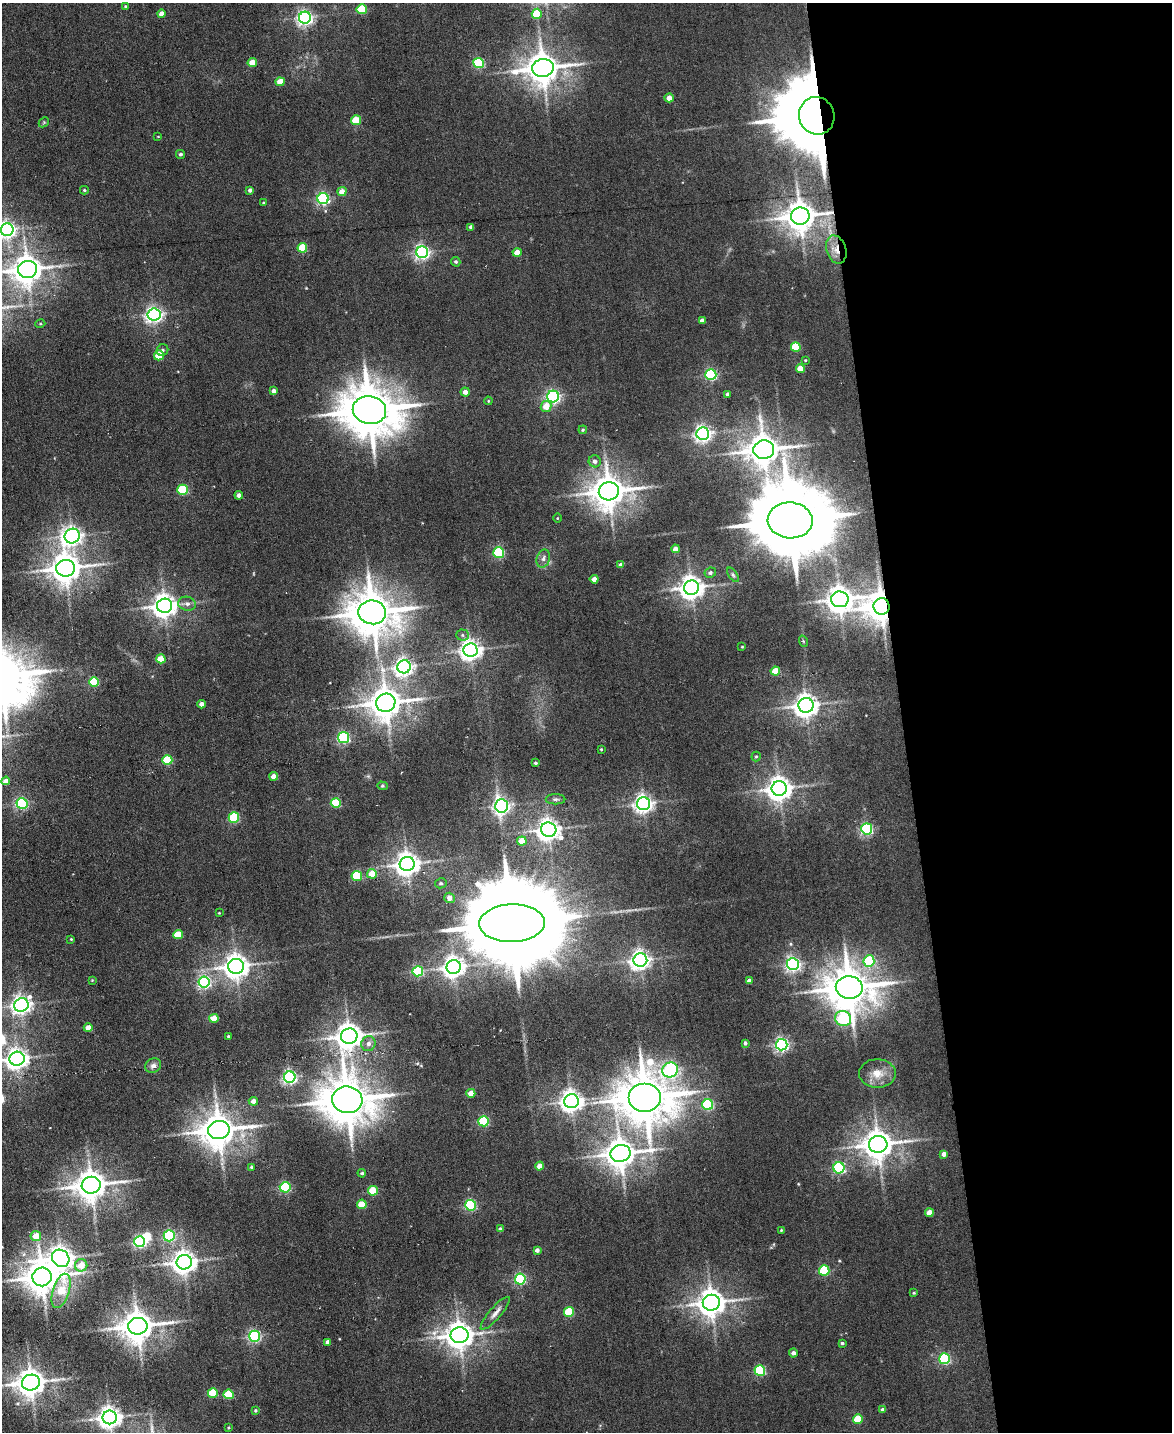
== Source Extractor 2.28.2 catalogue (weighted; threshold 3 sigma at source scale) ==
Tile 8 of 4 x 3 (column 4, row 2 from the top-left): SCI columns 3512-4681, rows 1668-3097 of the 4681 x 4658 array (HDU 1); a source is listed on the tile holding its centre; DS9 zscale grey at full resolution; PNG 1174 x 1434 px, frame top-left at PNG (2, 3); each listed source drawn as its Kron ellipse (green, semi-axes under 4 px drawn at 4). Shown black and unused: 23% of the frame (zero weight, under 3 of 6 exposures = <1% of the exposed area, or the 3 px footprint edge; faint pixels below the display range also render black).
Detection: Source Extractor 2.28.2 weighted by HDU 2 'WHT'; one run over the whole footprint, this tile lists its part. Background 0.00663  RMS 0.0082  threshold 0.0334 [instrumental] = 3 sigma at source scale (4.09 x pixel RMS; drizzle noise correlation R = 1.36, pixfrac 0.8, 0.05/0.05 arcsec/px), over >= 5 px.
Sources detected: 187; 2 inside a brighter object's white glare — neither listed nor drawn; the other 185 listed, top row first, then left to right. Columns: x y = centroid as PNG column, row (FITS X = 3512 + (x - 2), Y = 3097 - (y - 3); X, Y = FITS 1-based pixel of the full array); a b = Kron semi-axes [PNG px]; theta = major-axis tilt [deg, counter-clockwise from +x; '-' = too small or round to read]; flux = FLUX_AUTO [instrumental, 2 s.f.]
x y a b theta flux
125 6 3 3 - 0.92
362 9 5 5 - 37
162 14 4 4 - 5.5
537 14 5 5 - 27
305 18 6 6 - 250
252 63 4 4 - 15
479 63 5 5 - 71
543 68 11 9 8 1500
280 82 4 4 - 13
669 98 4 4 - 7.9
817 116 19 17 -72 8800
356 120 5 5 - 20
44 122 6 4 45 1
158 136 4 2 - 0.47
180 154 4 4 - 1.6
84 190 4 4 - 0.88
250 190 4 3 - 2.2
342 192 5 4 - 7.4
323 198 5 5 - 140
263 203 4 2 - 0.58
800 216 9 8 - 1400
471 227 4 4 - 2
7 230 6 6 - 330
302 248 5 5 - 30
836 249 14 9 -72 9.6
422 252 6 6 - 230
517 252 4 4 - 9.3
456 262 5 4 - 1.5
27 269 9 8 - 1200
154 315 6 6 - 280
702 320 4 4 - 2.6
40 324 5 3 - 0.77
796 347 5 5 - 28
162 350 6 5 - 1.6
159 355 5 5 - 19
805 360 4 4 - 0.71
800 368 4 4 - 11
711 375 5 5 - 110
274 391 4 4 - 3.7
465 392 4 4 - 4.7
727 394 4 3 - 1.5
553 396 6 6 - 190
488 401 4 3 - 0.69
546 406 6 5 - 11
369 410 17 14 -11 4100
583 430 4 3 - 0.99
703 434 6 6 - 310
764 450 10 9 - 1500
595 461 6 6 - 2.9
183 490 5 5 - 47
609 491 10 9 - 1600
239 495 4 4 - 3.5
557 518 4 3 - 0.64
790 520 22 18 -3 11000
72 536 8 7 - 390
675 549 4 4 - 5.1
499 552 5 5 - 60
543 559 9 6 74 3.2
621 565 4 4 - 4.7
66 568 9 8 - 1300
710 573 6 5 - 1.7
733 575 8 4 -54 1.6
594 579 4 4 - 5.7
692 588 7 7 - 700
840 599 9 8 - 930
187 604 9 7 -10 3.1
165 606 7 7 - 730
882 606 8 8 - 1400
372 612 14 12 -6 3000
462 635 6 5 - 1.7
803 641 6 3 -72 0.87
742 647 3 2 - 0.53
470 650 7 6 - 520
161 659 5 4 - 18
404 667 7 6 - 350
775 671 4 4 - 17
94 682 5 5 - 47
386 703 10 9 - 1500
202 704 4 4 - 5.5
806 705 7 7 - 670
343 737 5 5 - 120
601 749 3 3 - 0.71
756 756 5 4 - 1
167 760 5 5 - 39
535 763 4 3 - 0.99
274 776 4 4 - 7.1
6 781 4 4 - 7.2
382 786 5 4 - 0.97
779 788 7 7 - 760
555 799 10 5 0 1.9
22 803 5 5 - 110
336 803 5 5 - 40
644 804 6 6 - 350
502 806 7 6 - 260
234 818 5 5 - 52
867 829 5 5 - 120
549 830 8 7 - 590
522 841 5 4 - 15
407 864 7 7 - 730
372 874 5 4 - 13
357 876 5 5 - 38
441 883 5 5 - 1.3
449 898 5 5 - 5.3
219 913 2 2 - 0.61
512 923 33 19 2 24000
178 935 5 4 - 20
71 939 3 3 - 0.65
640 960 7 6 - 420
869 961 6 5 - 45
793 964 6 6 - 230
236 966 8 7 - 760
454 967 7 7 - 540
418 971 5 5 - 64
92 980 4 4 - 0.64
749 981 4 4 - 4.8
204 982 6 5 - 150
849 987 13 11 -3 2800
21 1005 7 6 - 400
214 1018 5 4 - 15
843 1019 8 7 - 100
88 1028 4 4 - 7.9
228 1036 3 3 - 0.86
349 1036 8 7 - 910
745 1043 4 4 - 1.8
368 1044 8 7 - 4
782 1045 6 6 - 190
17 1059 7 7 - 560
153 1065 8 7 - 3.2
670 1070 8 7 - 170
877 1073 18 14 0 11
290 1077 5 5 - 200
471 1093 4 4 - 9.4
645 1097 16 14 0 3900
347 1100 15 13 -7 3300
253 1101 4 4 - 4.2
571 1101 7 7 - 580
708 1105 5 5 - 85
484 1121 5 5 - 60
219 1130 11 9 10 1800
878 1144 9 8 - 1200
620 1153 10 8 12 1300
944 1154 4 4 - 3.9
540 1166 4 4 - 8.1
251 1167 3 3 - 1
839 1168 5 5 - 100
362 1173 4 3 - 1.4
91 1185 9 8 - 1400
285 1187 5 5 - 77
373 1191 5 4 - 27
362 1204 5 4 - 17
471 1205 5 5 - 90
929 1213 4 4 - 9.8
500 1229 4 3 - 1.9
781 1230 4 3 - 0.66
36 1236 5 5 - 12
169 1236 5 5 - 92
140 1242 5 5 - 140
537 1250 4 4 - 2.9
61 1258 9 8 - 720
184 1262 7 7 - 690
81 1265 6 6 - 11
824 1270 5 5 - 52
42 1277 9 9 - 1500
520 1279 5 5 - 100
61 1291 18 8 73 23
914 1293 4 3 - 0.68
711 1303 8 8 - 1000
569 1312 5 5 - 31
495 1313 21 6 49 5
138 1326 10 8 7 1500
459 1335 9 8 - 1000
254 1336 5 5 - 130
327 1342 4 4 - 3
842 1343 3 3 - 1.2
793 1353 4 4 - 2.9
945 1359 5 5 - 92
760 1371 5 5 - 70
31 1382 9 8 - 1100
213 1393 5 5 - 29
229 1394 5 5 - 30
883 1410 4 4 - 3.3
255 1411 4 4 - 1.1
110 1417 7 7 - 600
858 1419 5 5 - 24
228 1428 4 3 - 0.81
Overlapping masked pixels (flux is a lower limit): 4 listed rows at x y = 817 116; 800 216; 836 249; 882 606
Isophote crosses this tile's border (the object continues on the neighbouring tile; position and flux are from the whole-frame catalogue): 3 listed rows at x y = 7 230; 27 269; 17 1059